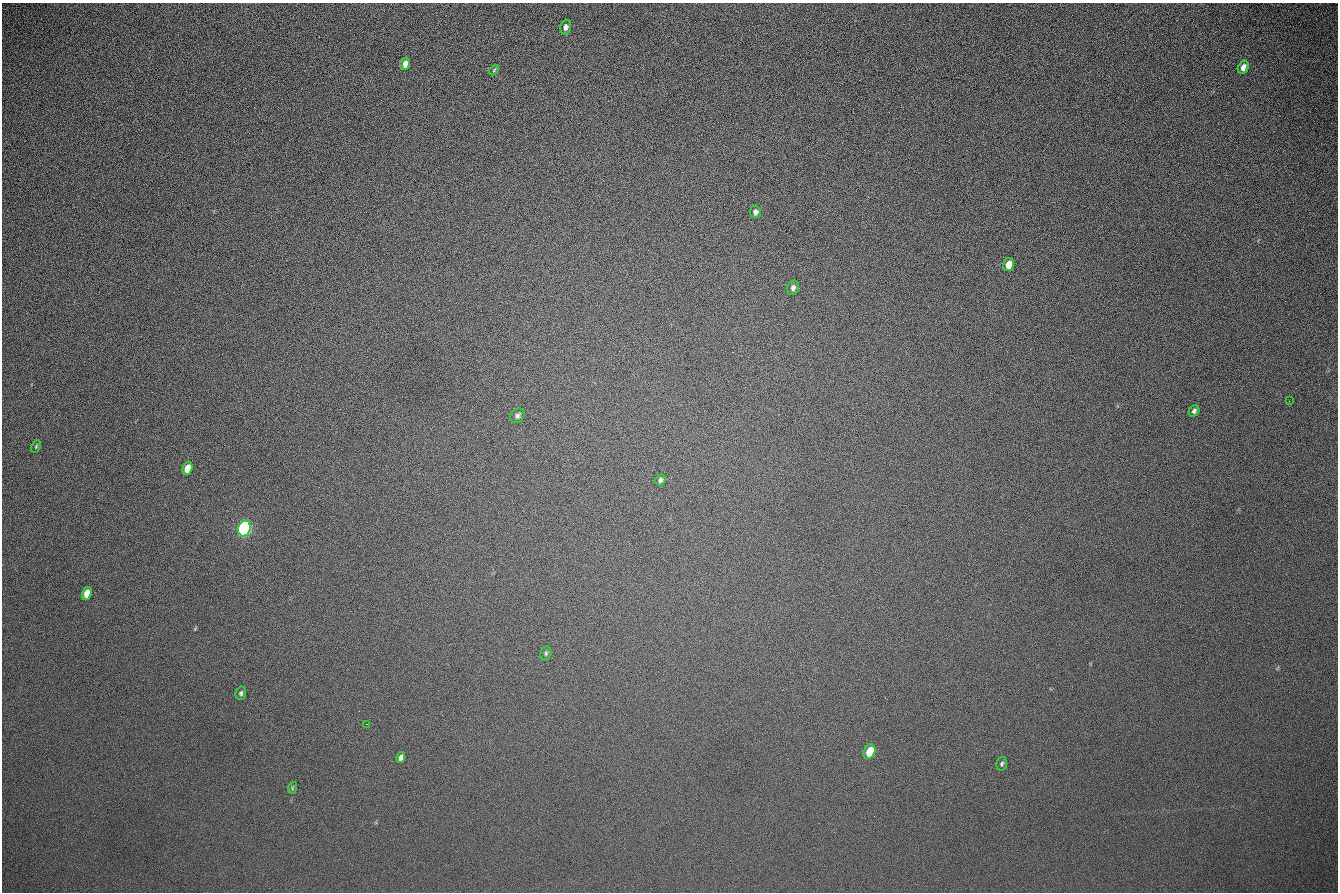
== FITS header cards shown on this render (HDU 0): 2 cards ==
NAXIS1  =                 1336 / length of data axis 1
NAXIS2  =                  890 / length of data axis 2

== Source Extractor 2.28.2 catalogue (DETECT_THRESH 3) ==
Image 1336 x 890 px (HDU 0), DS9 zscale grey, 1 PNG px = 1 image px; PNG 1340 x 894 px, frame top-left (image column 1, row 890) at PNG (2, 3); each listed source drawn as its Kron ellipse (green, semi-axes under 4 px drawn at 4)
Background 261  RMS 23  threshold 67.7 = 3 sigma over >= 5 px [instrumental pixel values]
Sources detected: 22; all 22 listed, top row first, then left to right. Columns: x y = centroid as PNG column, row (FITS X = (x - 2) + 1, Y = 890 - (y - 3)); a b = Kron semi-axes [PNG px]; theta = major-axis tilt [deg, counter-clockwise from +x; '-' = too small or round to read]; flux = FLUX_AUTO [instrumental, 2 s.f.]
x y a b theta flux
566 27 7 5 75 5500
405 64 6 5 - 8700
1243 67 7 5 63 8300
494 70 6 3 47 1600
755 212 6 5 - 4800
1009 265 6 5 - 15000
793 288 7 6 - 4500
1289 401 2 2 - 970
1194 411 6 5 - 3600
517 416 8 6 51 4100
36 446 6 4 64 1900
187 468 7 5 73 16000
661 480 5 5 - 3800
244 528 8 6 72 660000
87 593 7 4 72 18000
546 653 7 5 77 2500
241 693 7 5 75 3200
367 724 3 2 - 1300
869 752 7 5 66 37000
401 758 6 4 73 5400
1002 764 7 5 77 2700
292 788 6 3 73 1800